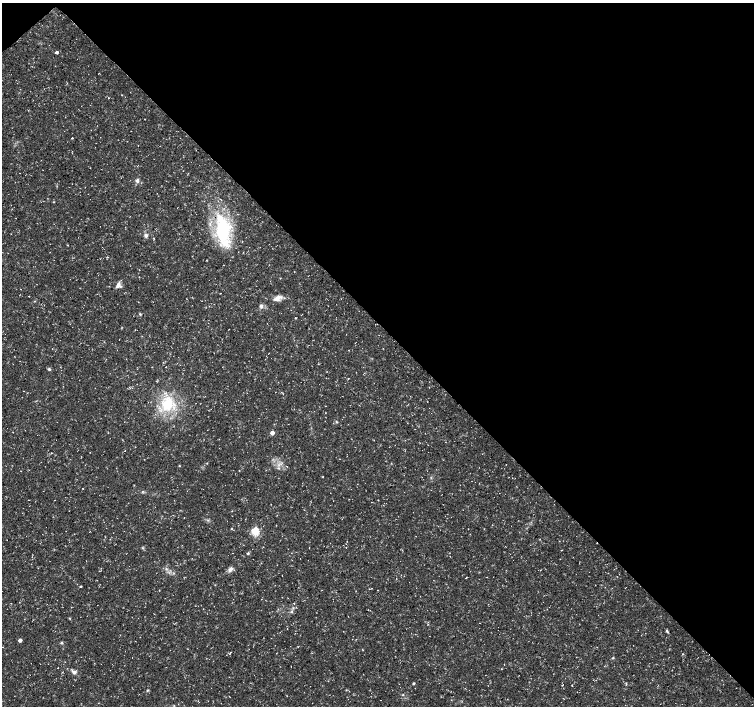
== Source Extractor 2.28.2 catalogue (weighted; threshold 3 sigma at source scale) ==
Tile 3 of 4 x 4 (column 3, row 1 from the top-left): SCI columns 3011-4514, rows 4376-5783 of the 6024 x 5999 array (HDU 1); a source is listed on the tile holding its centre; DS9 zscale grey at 2 x 2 block average (1 PNG px = mean of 2 x 2 image px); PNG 756 x 708 px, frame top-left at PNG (2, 3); no overlay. Shown black and unused: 46% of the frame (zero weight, under 3 of 5 exposures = <1% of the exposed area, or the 3 px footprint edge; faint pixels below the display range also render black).
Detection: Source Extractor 2.28.2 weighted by HDU 2 'WHT'; one run over the whole footprint, this tile lists its part. Background 0.0235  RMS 0.0023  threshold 0.0105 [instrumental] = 3 sigma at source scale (4.5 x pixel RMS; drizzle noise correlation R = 1.50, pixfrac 1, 0.0396/0.0396 arcsec/px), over >= 5 px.
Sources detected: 47; all 47 listed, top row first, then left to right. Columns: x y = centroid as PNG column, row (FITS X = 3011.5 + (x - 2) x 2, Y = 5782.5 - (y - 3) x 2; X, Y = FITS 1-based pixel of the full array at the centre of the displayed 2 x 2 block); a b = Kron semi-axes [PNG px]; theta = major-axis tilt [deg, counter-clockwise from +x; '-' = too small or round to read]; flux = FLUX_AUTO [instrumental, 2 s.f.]
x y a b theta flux
56 52 3 2 - 1.5
122 95 3 2 - 0.24
108 98 2 2 - 0.22
72 138 3 2 - 0.34
137 180 5 4 - 1.4
54 202 3 2 - 0.3
222 229 35 18 -83 42
146 236 5 4 - 1.5
154 238 2 2 - 0.33
68 245 3 2 - 0.26
118 285 9 5 67 2.3
278 298 12 6 25 3.2
261 306 6 5 - 1.5
140 314 4 3 - 0.5
135 330 2 2 - 0.17
49 369 4 3 - 0.82
167 404 17 13 75 20
272 433 3 3 - 4.3
51 453 2 2 - 0.2
281 464 4 2 - 0.6
179 466 2 2 - 0.37
286 466 4 2 - 0.25
323 477 2 2 - 0.23
142 492 4 2 - 0.41
55 500 2 2 - 0.18
184 517 2 2 - 0.19
232 528 3 2 - 0.35
255 532 3 3 - 32
142 548 3 2 - 0.48
248 553 3 3 - 0.79
230 569 7 4 48 2.2
80 586 3 2 - 0.49
294 603 2 2 - 0.19
292 611 3 3 - 0.59
69 618 3 2 - 0.28
479 623 2 2 - 0.16
428 624 2 2 - 0.21
667 631 5 3 - 0.72
20 640 3 2 - 2.2
62 643 3 3 - 0.58
683 654 3 2 - 0.22
613 658 3 3 - 0.44
74 672 6 4 -35 2
413 683 2 2 - 0.8
572 685 2 2 - 0.21
147 690 4 3 - 0.52
403 695 3 2 - 0.41
Diffuse or blended objects may show on this block-average render without a row.